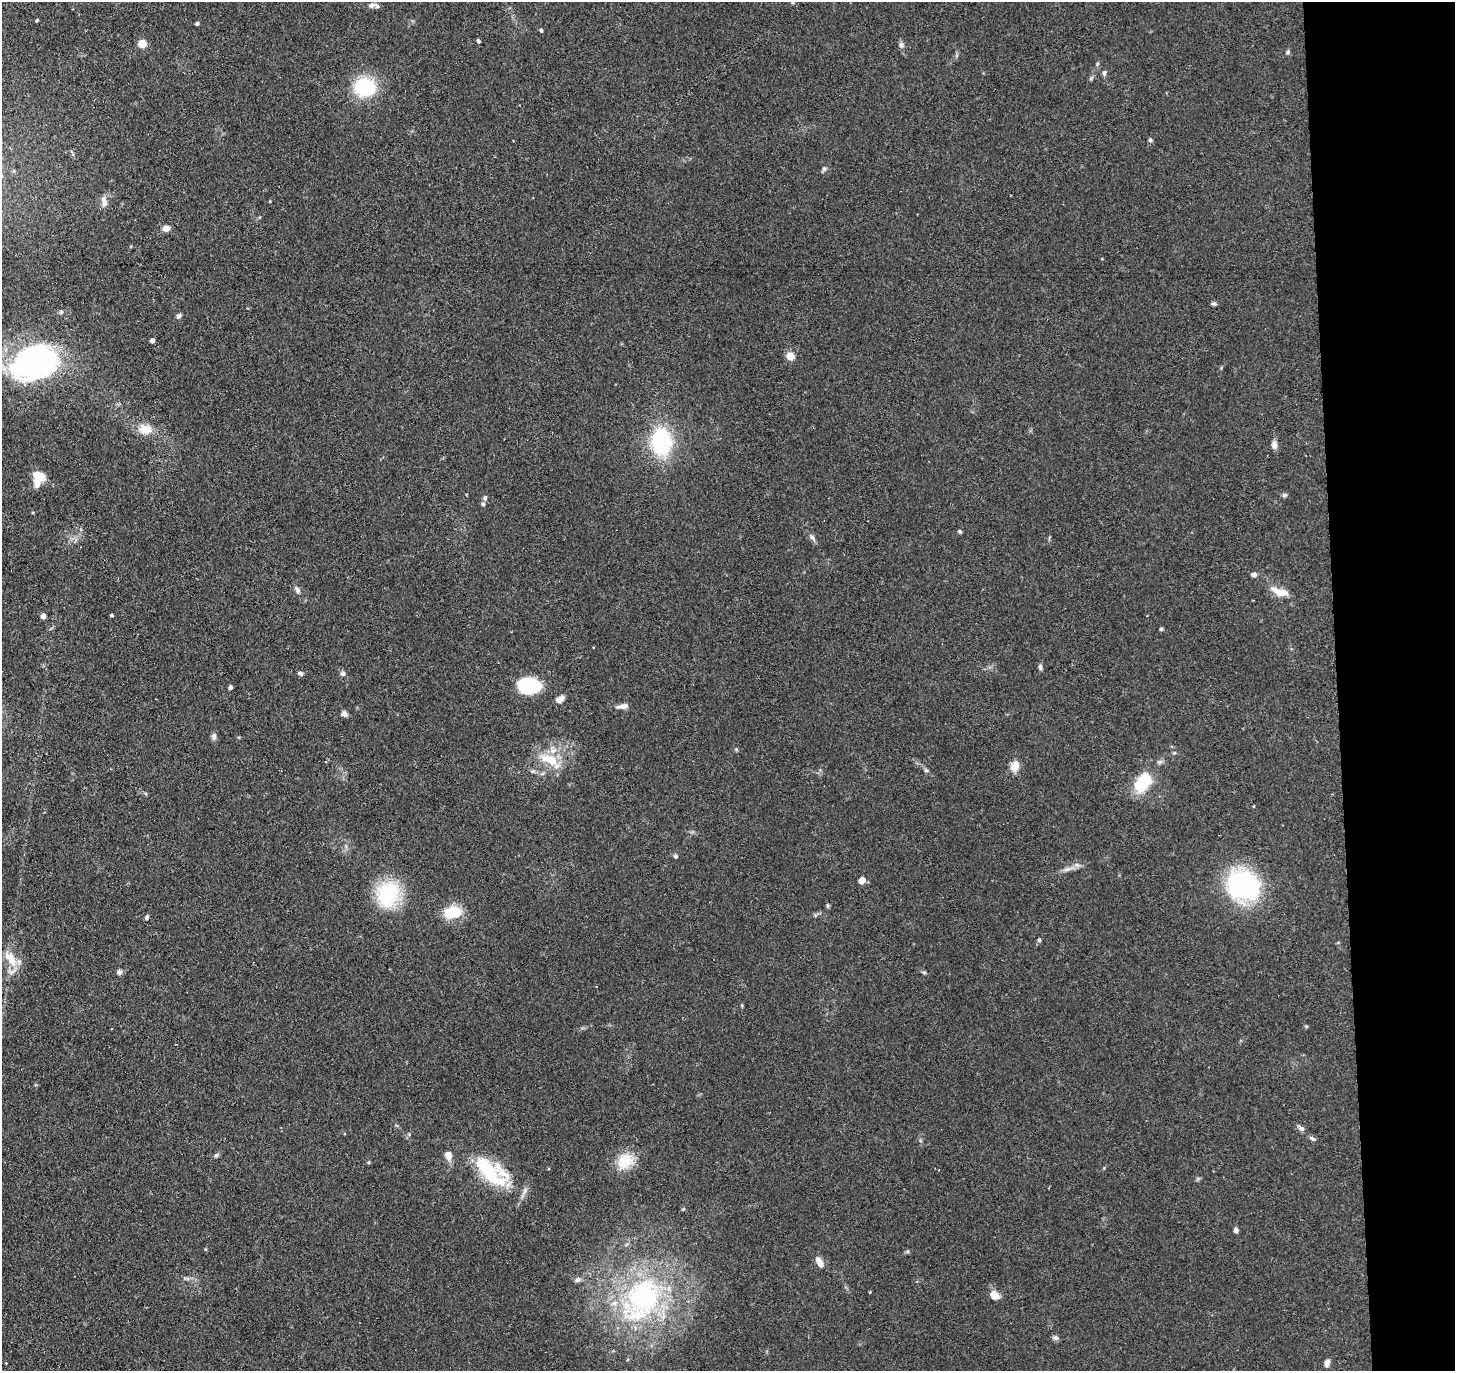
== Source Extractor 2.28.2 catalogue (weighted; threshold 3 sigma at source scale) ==
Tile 6 of 3 x 3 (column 3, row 2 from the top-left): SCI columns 2907-4359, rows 1482-2850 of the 4359 x 4331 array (HDU 1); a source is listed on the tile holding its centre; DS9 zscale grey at full resolution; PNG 1457 x 1373 px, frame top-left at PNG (2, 2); no overlay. Shown black and unused: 8% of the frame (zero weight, under 2 of 3 exposures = <1% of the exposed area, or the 3 px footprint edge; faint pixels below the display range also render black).
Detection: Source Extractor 2.28.2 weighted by HDU 2 'WHT'; one run over the whole footprint, this tile lists its part. Background 0.126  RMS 0.0067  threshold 0.03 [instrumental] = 3 sigma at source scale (4.5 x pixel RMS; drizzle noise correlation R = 1.50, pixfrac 1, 0.05/0.05 arcsec/px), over >= 5 px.
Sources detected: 85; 3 inside a brighter object's white glare — not listed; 5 inside a brighter listed object's ellipse — not listed separately; the other 77 listed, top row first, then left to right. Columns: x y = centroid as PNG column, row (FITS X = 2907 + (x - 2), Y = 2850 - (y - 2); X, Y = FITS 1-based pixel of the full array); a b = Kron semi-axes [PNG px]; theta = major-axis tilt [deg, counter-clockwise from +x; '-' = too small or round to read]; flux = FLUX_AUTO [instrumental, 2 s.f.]
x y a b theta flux
372 5 9 7 10 2.6
37 20 4 3 - 0.7
197 24 4 4 - 1.1
541 30 5 4 - 1
478 41 5 4 - 1.1
142 44 5 5 - 25
901 45 8 6 84 1.9
1288 52 7 4 28 1.2
1097 64 6 4 72 0.84
1104 73 7 5 71 1.6
365 87 23 18 -18 42
1150 140 6 5 - 1.2
824 169 6 5 - 1.3
104 202 15 7 -78 3.6
166 228 7 5 10 5.4
1213 303 6 5 - 1.3
61 312 5 5 - 1.1
179 316 6 5 - 2
152 340 4 4 - 2.7
790 356 6 5 - 12
33 360 46 33 11 170
145 429 18 14 -3 9.1
661 441 25 19 -87 65
1274 445 10 7 -89 3.3
38 478 15 10 79 15
1284 495 7 5 20 1.3
485 498 6 5 - 1.7
483 504 5 5 - 1
960 531 5 4 - 0.97
812 538 12 4 -52 1.9
1254 575 4 4 - 4.1
297 590 10 6 -66 2.2
1280 592 22 8 -19 9.9
112 615 4 3 - 0.8
43 616 4 4 - 4.7
1161 629 4 4 - 1.2
1040 667 8 5 -82 1.5
300 673 6 5 - 1.8
343 673 7 6 - 1.8
529 686 20 14 -3 46
230 687 4 4 - 1.8
560 699 10 6 41 4.4
623 706 12 7 10 3.4
344 714 8 6 -73 2.1
214 737 9 6 88 2.1
549 760 28 12 -25 16
1015 766 15 10 66 5.9
926 770 6 5 - 1.1
1143 782 24 15 50 25
676 856 5 5 - 1.3
1068 869 15 5 19 3.7
862 880 7 6 - 4.5
1243 885 18 15 -35 200
388 894 22 19 69 54
827 906 7 3 -90 0.93
453 912 20 13 10 19
146 917 6 5 - 1.1
1039 940 5 5 - 0.99
11 958 25 11 -55 11
119 972 7 7 - 1.8
924 972 6 4 -1 0.85
1306 1026 6 4 -1 0.75
1301 1128 10 6 -24 2
1313 1139 10 5 -28 1.7
216 1155 6 5 - 1.2
448 1155 8 7 - 5.6
625 1161 24 19 52 16
487 1171 34 20 -32 31
524 1191 16 5 67 3.4
1236 1230 5 5 - 2.3
819 1262 12 6 -63 5.7
578 1280 8 6 17 2
994 1295 12 9 -37 6
644 1297 62 47 49 130
1055 1338 8 6 -16 1.9
6 1363 3 2 - 0.54
1327 1363 9 6 76 3